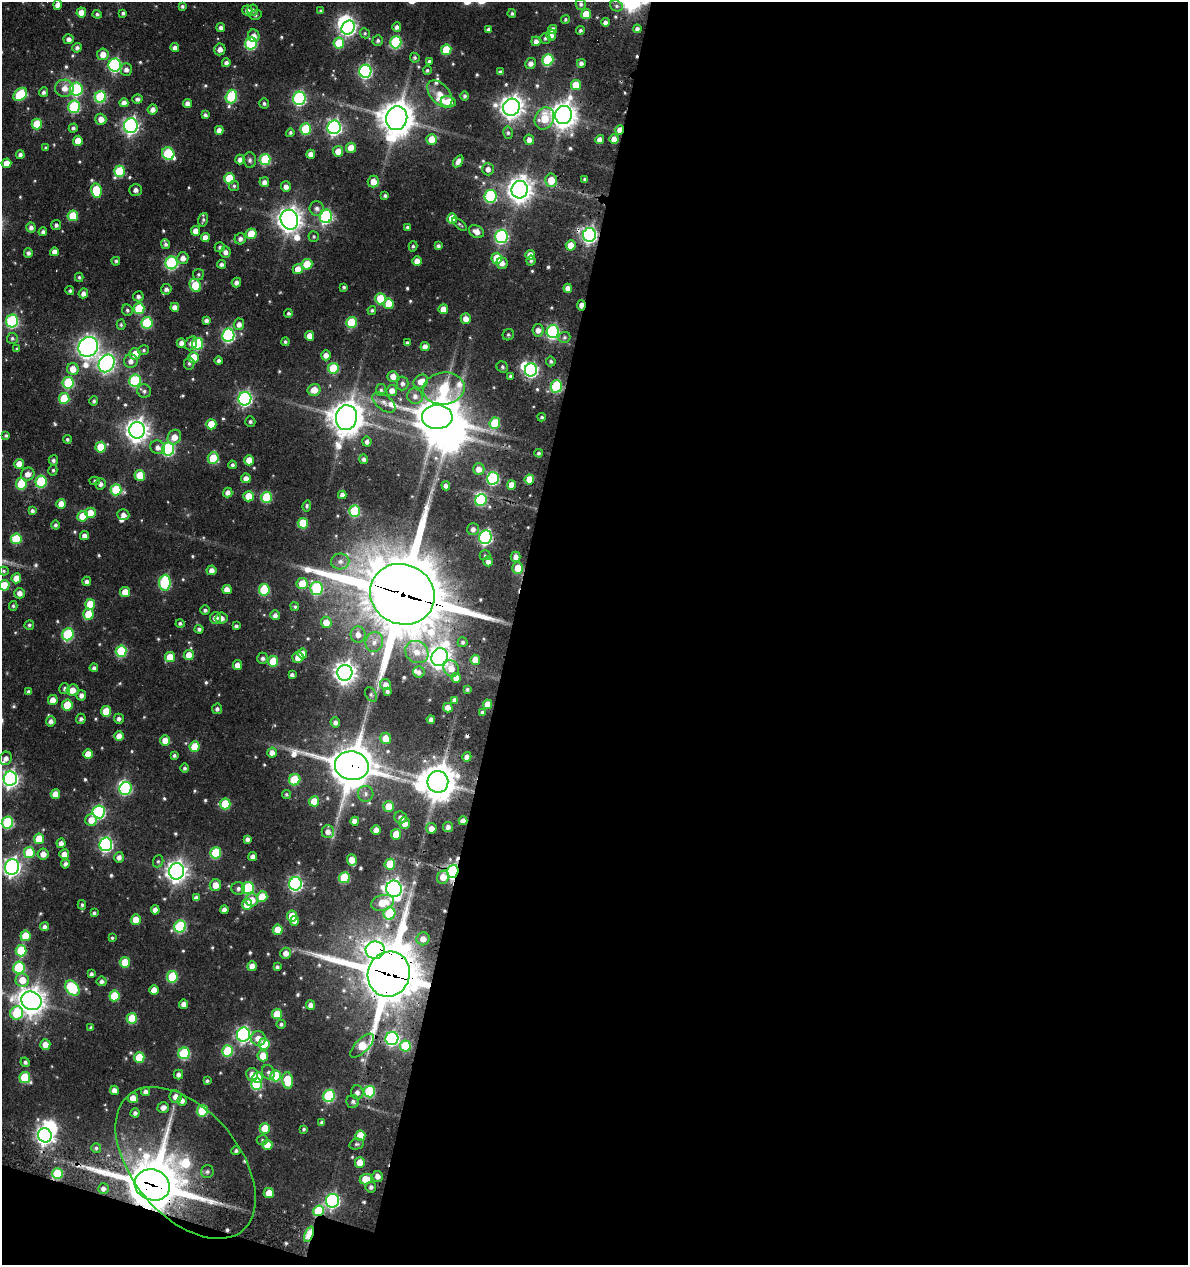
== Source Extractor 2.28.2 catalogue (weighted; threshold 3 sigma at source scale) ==
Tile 16 of 4 x 4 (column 4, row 4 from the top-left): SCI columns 3820-5005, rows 159-1421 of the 5383 x 5369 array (HDU 1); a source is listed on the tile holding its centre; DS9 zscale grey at full resolution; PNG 1190 x 1267 px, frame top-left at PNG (2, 2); each listed source drawn as its Kron ellipse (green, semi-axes under 4 px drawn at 4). Shown black and unused: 58% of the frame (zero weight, under 3 of 4 exposures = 11% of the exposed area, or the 3 px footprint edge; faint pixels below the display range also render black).
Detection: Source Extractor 2.28.2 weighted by HDU 2 'WHT'; one run over the whole footprint, this tile lists its part. Background 0.199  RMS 0.014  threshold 0.0608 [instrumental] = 3 sigma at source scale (4.5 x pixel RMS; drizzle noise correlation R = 1.50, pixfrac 1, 0.05/0.05 arcsec/px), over >= 5 px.
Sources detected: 587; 7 inside a brighter object's white glare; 6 cosmic-ray / hot-pixel residue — neither listed nor drawn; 7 inside a brighter listed object's ellipse — not listed separately; of the other 567, all 500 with FLUX_AUTO >= 1.9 (the completeness limit of this list) listed and drawn (67 fainter detections not listed), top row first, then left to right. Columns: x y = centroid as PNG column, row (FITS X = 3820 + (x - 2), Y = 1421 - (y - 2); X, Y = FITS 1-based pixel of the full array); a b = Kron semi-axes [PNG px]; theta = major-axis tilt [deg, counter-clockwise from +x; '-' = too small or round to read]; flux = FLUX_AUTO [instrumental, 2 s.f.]
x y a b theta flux
581 4 5 5 - 3.2
58 5 5 4 - 8.9
182 6 4 3 - 2.4
616 6 6 5 - 3.1
247 10 5 5 - 6.9
253 10 5 5 - 3.8
321 11 4 4 - 2.3
81 12 5 5 - 15
123 13 4 3 - 2.8
512 13 4 4 - 2.5
97 14 4 4 - 2.5
586 14 5 5 - 21
255 15 6 5 - 2.3
565 20 4 4 - 2
605 22 4 4 - 5
397 27 5 4 - 4.6
221 28 4 4 - 4.4
348 28 7 6 - 300
553 29 4 4 - 7.4
637 29 4 4 - 4.4
489 30 4 4 - 4.6
580 31 4 4 - 2.5
365 33 5 4 - 2
551 35 5 4 - 7.9
254 36 6 5 - 9.1
545 38 5 5 - 2.7
69 39 5 5 - 6.4
378 41 5 5 - 3.1
536 41 5 4 - 5.7
396 42 6 5 - 120
251 43 6 6 - 120
339 43 5 5 - 46
77 48 5 4 - 3.8
175 48 4 4 - 5.3
220 49 6 5 - 6.5
446 50 5 5 - 43
103 54 6 6 - 12
415 58 5 4 - 2.4
548 60 6 5 - 89
429 61 4 3 - 2.3
226 63 4 4 - 4.8
531 63 5 5 - 6.6
581 63 4 4 - 4.2
115 65 6 6 - 200
126 69 6 5 - 5.8
427 70 4 4 - 2.4
365 71 6 6 - 200
500 72 4 4 - 2.5
576 85 5 5 - 24
64 88 9 8 - 11
76 89 6 6 - 130
44 92 5 4 - 3.6
20 94 8 5 43 71
440 94 16 9 -49 14
465 96 5 4 - 2.9
100 97 6 5 - 100
231 97 7 5 74 100
299 98 6 6 - 200
137 99 5 4 - 4.3
448 102 8 5 -10 28
124 103 4 4 - 8.2
264 103 5 5 - 2.5
188 104 4 4 - 7.1
74 107 6 6 - 110
511 107 9 8 - 960
153 110 5 5 - 6.6
205 115 4 3 - 3.3
564 115 9 8 - 1300
397 118 12 10 74 2400
544 118 11 9 64 33
101 119 5 5 - 11
37 124 5 5 - 39
131 126 7 7 - 380
334 127 7 6 - 330
73 128 4 4 - 2.9
306 129 5 5 - 71
219 130 4 4 - 8.6
620 130 5 4 - 15
290 133 4 4 - 2.4
508 133 6 5 - 2.6
431 139 5 5 - 19
614 139 5 4 - 9.9
529 140 5 5 - 8.2
600 140 4 4 - 9.7
78 141 5 5 - 21
46 148 3 3 - 2.4
351 148 5 5 - 21
338 151 5 5 - 15
168 154 6 6 - 89
311 154 4 4 - 9.6
20 155 4 4 - 4.7
240 160 5 4 - 5.8
250 160 8 6 -86 3.5
265 160 5 5 - 78
458 161 6 4 57 6.8
6 163 5 5 - 14
488 169 6 6 - 6.8
119 171 5 5 - 61
229 178 5 5 - 43
585 179 3 3 - 2.4
551 180 6 6 - 23
373 181 6 5 - 15
264 182 5 5 - 6.1
234 186 5 5 - 2.3
286 187 5 5 - 6.4
136 190 6 6 - 5
520 190 9 8 - 1200
96 191 7 5 -78 57
385 196 3 3 - 2.5
490 196 6 6 - 140
317 208 7 7 - 5.2
73 216 5 5 - 45
326 216 7 6 - 190
452 218 5 5 - 26
203 220 7 4 75 2.7
289 220 10 8 -68 1200
460 224 9 4 -39 2
56 225 5 5 - 3.7
407 227 4 3 - 2.2
31 228 5 4 - 5.3
196 231 5 4 - 11
43 232 4 4 - 3.9
476 232 8 6 -30 10
251 234 5 5 - 31
589 235 7 6 - 370
314 236 5 5 - 2.1
501 236 6 6 - 200
205 238 4 4 - 9.9
240 239 6 5 - 4.9
166 244 5 4 - 2.8
571 245 5 5 - 16
413 246 5 4 - 2.3
438 246 4 4 - 3.5
220 247 5 5 - 3
54 252 4 4 - 8.6
225 252 5 5 - 5.9
28 253 5 4 - 3.9
530 255 5 4 - 11
183 258 6 5 - 8.6
497 258 5 5 - 30
116 261 4 4 - 2.2
417 261 5 4 - 12
531 261 5 4 - 2.8
171 263 6 6 - 150
502 263 6 5 - 7.7
221 264 4 4 - 3.8
307 264 5 5 - 36
298 269 5 5 - 15
198 274 5 5 - 2.2
79 277 4 3 - 2.2
236 282 5 4 - 5.1
195 285 7 5 -60 49
344 287 4 4 - 2.4
568 288 4 4 - 8.9
166 289 5 5 - 5.2
70 291 4 4 - 2.6
83 293 5 4 - 6.3
138 296 5 5 - 4
380 299 5 5 - 38
389 304 5 5 - 30
581 305 5 4 - 8.9
175 307 4 4 - 8.7
139 308 5 5 - 59
443 309 5 5 - 15
127 310 6 5 - 2.7
372 310 4 4 - 2.3
288 313 4 4 - 2.5
466 319 5 5 - 11
206 320 4 4 - 4.2
12 321 6 6 - 150
351 322 5 5 - 57
147 323 6 5 - 80
239 324 6 5 - 7
121 325 5 4 - 1.9
538 330 6 5 - 8.1
553 332 6 6 - 200
228 335 6 6 - 200
508 335 6 5 - 2.4
309 336 5 4 - 12
564 337 6 5 - 2.7
12 338 5 5 - 2.9
285 342 4 4 - 2.3
181 343 5 4 - 6.7
191 343 7 5 57 5.2
407 343 4 3 - 2.7
198 344 6 5 - 80
88 347 10 9 - 810
425 347 4 4 - 7.7
17 349 4 4 - 2
144 350 5 4 - 2.6
135 354 5 5 - 17
326 355 5 5 - 8.8
193 357 5 5 - 29
131 361 7 6 - 6.9
219 361 4 4 - 3.3
551 361 5 4 - 2.6
107 363 9 7 57 460
189 363 6 5 - 2.6
502 367 6 5 - 2.6
333 368 5 5 - 60
73 369 6 6 - 15
531 370 6 6 - 220
510 376 4 4 - 2.4
393 377 5 5 - 11
135 381 6 6 - 100
421 381 8 6 37 13
68 383 6 5 - 79
402 383 7 6 - 4.4
556 386 6 5 - 110
444 388 21 16 6 98
314 390 6 6 - 16
381 390 6 5 - 2.6
392 390 5 5 - 8.6
144 391 7 6 - 4.1
415 396 8 7 - 6.9
64 398 5 5 - 44
245 399 7 6 - 260
94 401 5 4 - 2.8
384 402 13 7 -38 8.3
437 417 15 12 1 3500
542 417 4 3 - 2.1
346 418 12 10 78 2200
250 422 5 5 - 2.8
495 423 5 5 - 55
211 424 5 5 - 28
137 430 8 8 - 980
6 435 4 4 - 2.2
174 437 8 6 57 12
67 439 4 4 - 2.3
367 442 5 4 - 4.8
101 447 5 5 - 43
158 447 7 7 - 6.6
168 449 6 6 - 170
539 453 4 3 - 2.1
213 458 6 5 - 46
364 459 5 4 - 3.9
53 460 5 4 - 3.3
249 460 5 5 - 18
19 464 5 5 - 15
232 465 4 4 - 2.8
479 469 6 6 - 11
53 470 5 4 - 2.3
28 474 7 6 - 9.3
140 475 5 5 - 34
246 478 5 4 - 8.1
493 478 6 6 - 150
529 479 5 5 - 24
41 481 6 5 - 82
95 481 5 4 - 2.3
21 484 6 5 - 54
100 484 5 5 - 5.1
512 485 5 4 - 13
446 486 5 4 - 4.8
116 490 5 5 - 60
228 493 5 4 - 6.2
342 495 4 4 - 5.9
248 496 5 5 - 26
266 497 5 5 - 66
481 500 6 5 - 89
61 504 5 5 - 13
307 506 5 4 - 2.1
32 511 4 4 - 3.1
354 511 6 5 - 79
90 513 5 5 - 22
123 515 6 5 - 6.7
83 516 5 5 - 26
303 523 5 5 - 46
55 525 4 4 - 3
473 529 6 5 - 6.2
84 536 4 4 - 6.4
485 537 7 6 - 230
16 539 5 5 - 53
485 555 5 5 - 2
516 557 5 5 - 6.9
340 561 9 8 - 6.9
488 561 5 4 - 7.6
518 568 5 5 - 20
211 570 5 5 - 7.4
4 571 5 4 - 2
16 578 5 5 - 16
87 581 4 4 - 4.5
165 583 8 5 85 120
302 584 6 5 - 27
4 585 5 5 - 31
317 589 6 6 - 120
227 590 5 4 - 11
264 590 6 5 - 65
125 592 5 5 - 19
20 593 5 5 - 7.8
402 594 33 30 -26 14000
90 604 5 5 - 26
13 606 5 4 - 2
295 607 4 4 - 2.3
205 610 5 4 - 3.5
88 614 6 5 - 32
275 615 5 4 - 5.2
215 618 6 5 - 7.9
221 618 6 6 - 6.2
326 622 5 5 - 15
180 623 4 4 - 3.3
29 625 5 4 - 2.6
236 626 4 4 - 3
199 629 4 4 - 3.5
68 634 6 5 - 100
358 635 8 7 - 9.4
374 642 10 8 68 9.5
463 642 5 5 - 3.1
121 651 6 5 - 86
417 652 12 10 -36 17
302 654 5 5 - 15
189 655 5 5 - 21
170 657 5 5 - 24
298 657 5 5 - 13
440 657 9 8 - 930
263 658 6 5 - 3.9
475 660 5 4 - 17
273 661 5 5 - 42
237 665 5 4 - 9
94 668 4 4 - 4
451 669 9 7 -56 15
419 672 6 5 - 4.6
345 673 8 7 - 890
292 675 4 4 - 3.9
456 678 5 4 - 14
386 685 6 5 - 8.5
65 689 5 5 - 3.7
467 689 3 3 - 2.3
72 690 6 5 - 12
387 691 4 4 - 3.6
28 692 4 3 - 3.1
371 694 8 5 -63 3.2
81 695 5 5 - 5.6
53 700 5 5 - 11
454 700 4 3 - 4.3
487 704 4 4 - 14
67 705 5 5 - 38
448 708 5 4 - 12
217 709 5 5 - 3.7
106 711 5 5 - 27
482 712 3 3 - 2.1
81 719 5 5 - 3.4
119 719 5 5 - 3.8
431 719 4 4 - 4.8
51 721 5 5 - 5.7
335 722 5 5 - 4.9
119 736 5 5 - 12
386 738 6 5 - 22
165 740 5 5 - 16
195 747 5 5 - 28
272 753 5 5 - 9.3
88 754 5 5 - 17
174 755 4 4 - 2.6
467 757 4 4 - 6
6 758 7 6 - 5.7
352 766 17 14 -11 4100
185 768 4 4 - 2.7
10 779 7 6 - 440
295 780 6 5 - 54
438 782 11 10 - 2600
126 789 6 6 - 120
55 794 5 4 - 14
286 794 4 4 - 2.2
366 794 8 7 - 5.5
314 801 5 5 - 24
225 804 5 5 - 47
389 806 5 5 - 24
99 812 6 6 - 190
401 817 6 6 - 6.7
91 820 6 5 - 14
355 821 4 4 - 10
463 821 4 4 - 8.2
7 823 6 6 - 100
405 823 6 5 - 13
448 827 5 5 - 5.5
431 828 5 5 - 9.4
376 830 5 4 - 11
328 832 6 6 - 8
396 834 5 5 - 27
39 839 5 5 - 30
247 839 4 4 - 4.6
61 843 5 4 - 6.4
106 844 7 6 - 220
29 852 5 5 - 48
216 853 5 5 - 66
43 854 5 5 - 9.6
64 854 5 5 - 10
253 856 4 4 - 5.9
119 857 5 5 - 5.8
352 860 6 4 -73 18
158 861 6 5 - 2.4
65 864 4 4 - 4.7
390 864 5 5 - 46
12 867 8 7 - 510
176 871 8 7 - 830
453 871 6 5 - 260
443 877 7 5 65 15
344 878 5 5 - 58
295 884 7 6 - 250
215 885 6 5 - 13
238 888 7 6 - 4.3
248 888 6 6 - 97
394 889 8 7 - 610
262 897 5 5 - 32
196 898 4 4 - 5.1
252 900 6 6 - 16
383 903 12 7 15 28
247 904 5 5 - 30
82 905 5 4 - 2.2
155 910 4 4 - 8.6
224 910 4 4 - 5.8
94 913 4 3 - 2.7
389 913 6 6 - 68
292 916 5 5 - 32
136 920 5 5 - 16
295 921 5 4 - 6.6
180 926 6 5 - 110
45 927 4 4 - 4.4
278 930 5 5 - 20
25 936 5 5 - 30
112 938 3 3 - 1.9
423 939 6 6 - 9.9
375 950 9 8 - 380
21 951 6 5 - 55
286 953 5 5 - 8.5
125 962 5 5 - 30
252 966 5 5 - 13
19 967 6 5 - 84
277 967 4 4 - 3.1
91 974 4 4 - 3.8
389 974 23 21 69 7600
172 977 5 5 - 72
22 980 7 6 - 19
102 981 5 5 - 4.1
72 988 8 6 -49 100
154 990 5 4 - 15
114 996 5 5 - 39
31 1001 10 9 - 1500
184 1004 4 4 - 8.4
311 1005 4 4 - 6.8
17 1013 7 6 - 73
277 1014 5 5 - 29
132 1018 5 5 - 47
281 1024 4 4 - 2.9
91 1027 4 3 - 2.5
243 1035 7 6 - 320
258 1038 7 7 - 12
392 1038 6 6 - 220
45 1044 5 5 - 9.8
264 1044 5 5 - 48
362 1046 15 6 45 59
405 1046 5 5 - 54
228 1051 5 5 - 74
184 1053 6 5 - 96
263 1056 5 5 - 20
139 1057 5 5 - 35
25 1062 5 4 - 3
268 1072 7 6 - 3.8
252 1074 6 6 - 9.5
178 1075 5 5 - 4.8
276 1076 5 5 - 59
25 1077 5 5 - 56
258 1077 5 5 - 19
288 1080 8 5 -83 43
207 1081 3 3 - 2.3
257 1084 6 5 - 83
114 1090 4 4 - 7.3
146 1092 4 4 - 5.4
357 1092 7 6 - 6
369 1092 6 5 - 95
329 1096 6 5 - 120
176 1097 6 6 - 8.8
133 1098 5 5 - 12
182 1101 5 5 - 5.6
353 1101 6 6 - 3.6
163 1107 6 5 - 7.3
202 1111 5 5 - 66
135 1113 4 4 - 4.2
322 1123 4 4 - 3.4
265 1128 5 5 - 40
304 1129 4 4 - 2.1
45 1135 7 7 - 500
360 1136 5 5 - 27
262 1140 5 5 - 2
357 1144 7 5 14 2.8
267 1145 5 5 - 18
96 1148 5 4 - 2.2
236 1151 4 4 - 3
360 1162 5 5 - 15
186 1163 89 53 -50 220
207 1172 6 6 - 3.3
57 1173 5 5 - 58
377 1176 5 5 - 7.5
366 1179 6 5 - 27
152 1185 18 15 -22 6000
371 1187 5 5 - 3.8
103 1189 5 5 - 4.8
269 1193 5 5 - 21
332 1201 7 6 - 260
319 1211 5 5 - 71
309 1234 8 4 70 84
Overlapping masked pixels (flux is a lower limit): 17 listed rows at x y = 397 118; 620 130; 589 235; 581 305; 402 594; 456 678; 352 766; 438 782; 463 821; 453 871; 375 950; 389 974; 362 1046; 186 1163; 152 1185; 319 1211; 309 1234
Isophote crosses this tile's border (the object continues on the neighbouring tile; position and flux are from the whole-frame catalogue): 3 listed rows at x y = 4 585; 10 779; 7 823